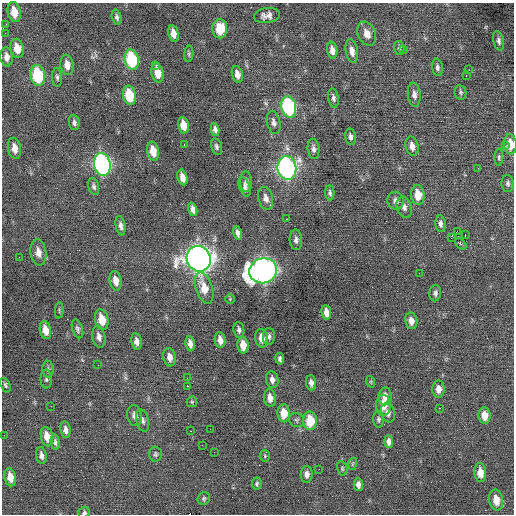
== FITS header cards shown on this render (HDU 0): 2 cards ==
NAXIS1  =                  512 / Axis length
NAXIS2  =                  512 / Axis length

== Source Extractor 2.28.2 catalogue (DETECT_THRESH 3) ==
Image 512 x 512 px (HDU 0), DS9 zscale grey, 1 PNG px = 1 image px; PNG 516 x 516 px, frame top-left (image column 1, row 512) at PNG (2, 3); each listed source drawn as its Kron ellipse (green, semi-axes under 4 px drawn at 4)
Background -0.00136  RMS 0.87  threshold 2.61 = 3 sigma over >= 5 px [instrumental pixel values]
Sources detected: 140; all 140 listed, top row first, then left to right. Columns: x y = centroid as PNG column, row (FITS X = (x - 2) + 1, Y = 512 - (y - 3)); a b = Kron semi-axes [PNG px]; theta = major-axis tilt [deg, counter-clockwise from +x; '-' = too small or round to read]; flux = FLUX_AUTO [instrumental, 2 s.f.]
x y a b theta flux
14 12 10 6 -80 830
267 15 13 7 7 370
117 17 8 4 -75 140
6 24 2 2 - 26
220 29 9 7 -88 1400
5 33 2 2 - 55
173 33 8 5 -78 480
367 34 12 8 -67 480
499 41 10 5 -78 200
17 48 10 6 -78 710
399 48 7 5 -73 110
403 49 4 4 - 66
332 50 8 5 -82 360
352 51 12 6 -79 420
189 54 8 4 83 99
7 57 9 6 -85 360
132 59 10 7 -79 4300
67 65 10 6 -82 480
156 65 3 2 - 200
437 67 9 5 -80 190
469 70 3 2 - 72
158 73 10 6 -78 730
237 74 8 5 -76 390
38 75 10 7 -79 3700
466 75 3 2 - 71
57 77 9 5 -85 150
460 92 7 6 - 120
129 95 10 6 -79 2000
414 95 12 6 -83 290
333 98 9 5 -81 180
289 107 11 7 -77 6200
74 122 8 5 -84 160
274 122 11 6 -78 240
183 125 8 5 -78 680
215 130 6 4 -79 200
350 137 8 5 -83 180
184 144 3 2 - 57
510 144 10 6 -86 820
412 146 10 6 -77 390
505 146 3 3 - 110
216 147 8 5 -74 160
14 148 10 6 -80 500
313 149 10 6 -84 210
153 151 9 6 -78 840
499 157 8 4 88 110
102 164 11 8 -78 13000
287 168 12 9 -83 16000
478 168 3 2 - 89
182 177 8 5 -77 390
246 182 10 6 -87 230
508 184 8 6 -88 170
94 186 9 5 -75 150
245 187 10 5 -69 200
330 193 7 4 -88 140
418 195 10 6 -84 1000
266 198 11 7 -76 330
396 201 9 8 - 280
404 207 11 7 -73 270
193 209 7 4 -73 260
286 219 2 2 - 100
440 224 8 5 -86 220
121 226 10 5 -80 220
458 231 4 2 - 160
237 233 7 4 -74 220
465 235 3 2 - 52
451 238 3 2 - 240
296 240 10 6 -86 220
461 244 6 4 -45 130
38 252 13 8 -82 500
19 257 2 2 - 81
199 259 13 12 - 50000
263 271 14 12 17 35000
419 273 2 2 - 26
116 281 10 6 -79 460
204 288 16 8 -73 940
435 293 8 6 86 170
230 299 4 4 - 63
59 310 8 3 86 69
326 312 7 4 -83 380
102 320 10 6 -79 940
411 321 8 6 -80 370
77 329 10 5 -71 150
45 330 9 5 -77 640
239 330 8 5 -82 160
269 336 8 6 87 180
99 337 11 6 -80 290
261 338 9 6 -81 520
220 340 8 5 -81 350
136 341 8 5 -80 290
190 344 8 4 -81 300
243 345 8 5 -85 700
169 357 9 6 -80 330
280 359 5 3 - 140
98 365 2 2 - 110
48 369 8 5 -89 140
187 378 3 2 - 43
46 379 9 5 -90 140
272 380 8 6 -79 270
371 382 6 3 -72 63
311 383 8 5 -88 240
5 385 8 4 -68 120
187 386 2 2 - 510
438 389 8 6 89 410
385 396 9 6 86 430
270 398 9 6 -83 400
192 402 5 5 - 88
383 405 10 7 -88 710
51 406 2 2 - 76
440 408 3 2 - 85
284 413 9 6 -88 910
388 413 10 7 -76 250
485 415 8 6 -85 710
134 416 10 7 -80 310
379 419 8 5 -90 130
142 420 11 6 -76 210
296 420 7 7 - 140
310 421 9 7 -89 1700
210 429 2 2 - 74
65 430 8 5 -82 290
190 431 2 2 - 48
4 435 2 2 - 28
47 437 10 6 -78 730
55 442 8 4 -83 190
389 442 6 4 -89 250
202 445 2 2 - 67
214 452 2 2 - 33
155 454 7 6 - 130
41 456 8 5 -81 240
265 456 5 5 - 83
352 464 6 3 71 77
342 468 7 5 -76 98
319 469 2 2 - 53
480 472 9 6 -84 710
307 474 8 6 88 270
10 477 9 5 -79 600
257 484 6 5 - 100
358 485 6 5 - 250
204 499 7 6 - 110
496 500 10 7 -81 830
84 513 6 5 - 130
At the frame edge (FLAGS 8, measured only in part): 3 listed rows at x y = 14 12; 510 144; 84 513